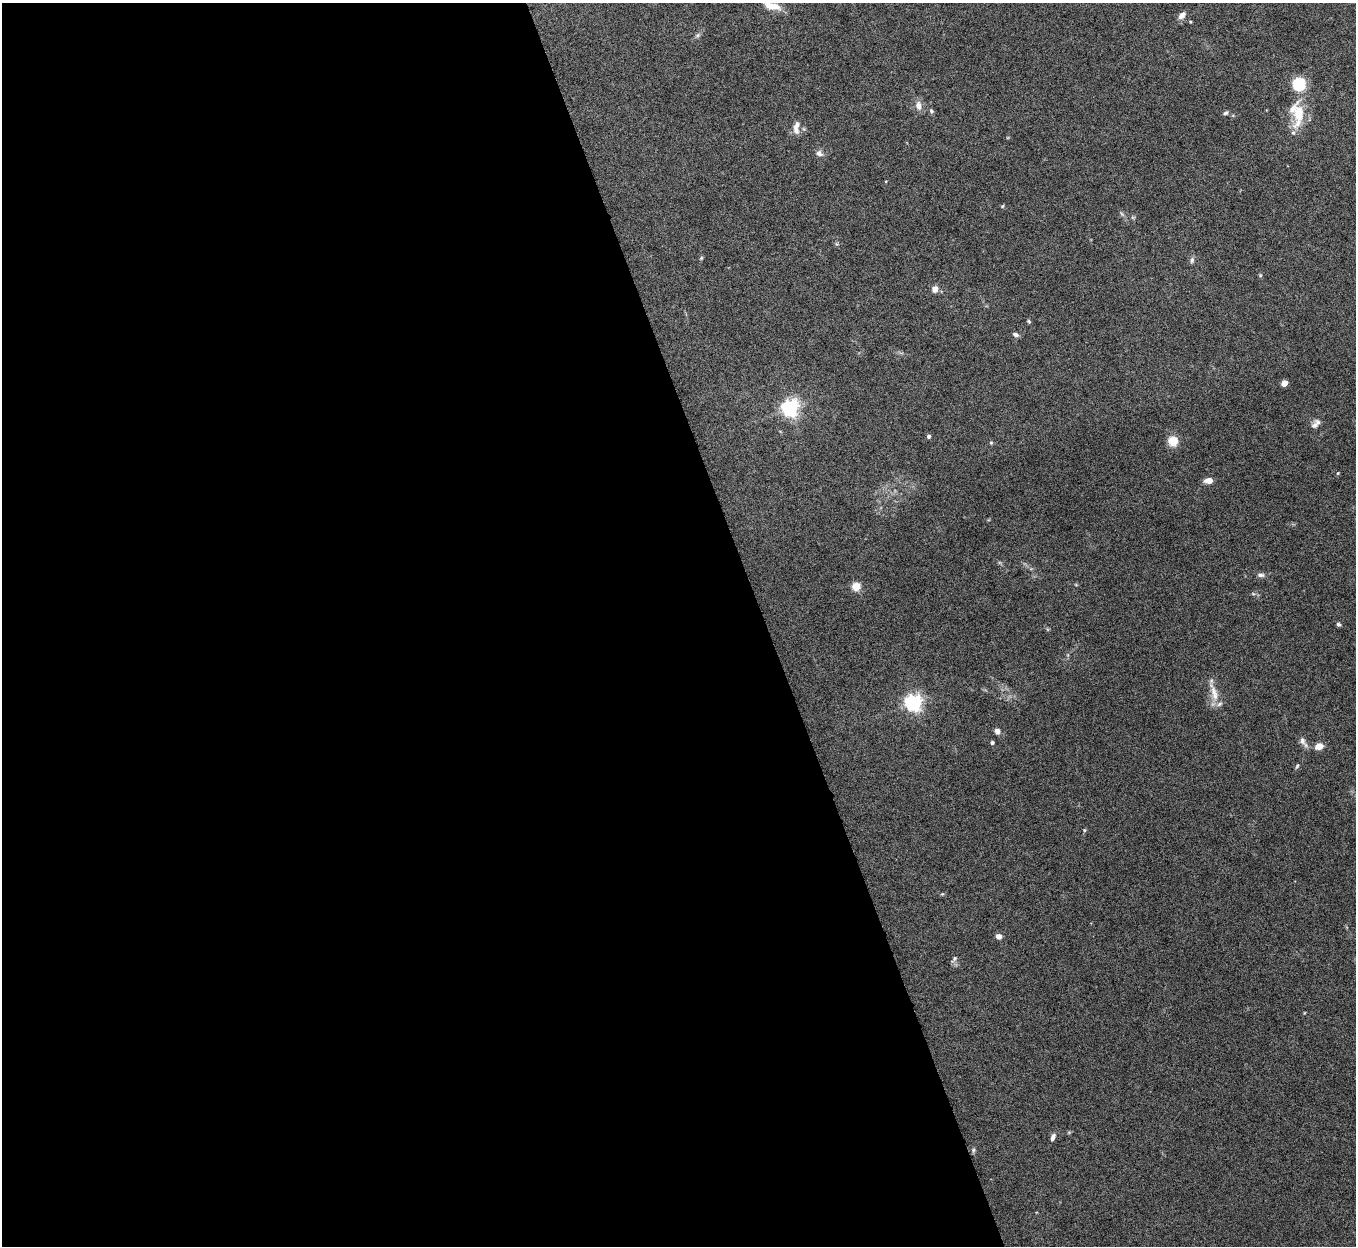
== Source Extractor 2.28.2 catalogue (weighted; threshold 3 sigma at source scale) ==
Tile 9 of 4 x 4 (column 1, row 3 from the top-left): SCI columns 3-1356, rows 1394-2637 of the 5420 x 5404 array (HDU 1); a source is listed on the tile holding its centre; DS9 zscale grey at full resolution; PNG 1358 x 1248 px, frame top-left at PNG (2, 3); no overlay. Shown black and unused: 56% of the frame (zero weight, under 8 of 16 exposures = <1% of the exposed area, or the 3 px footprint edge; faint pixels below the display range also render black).
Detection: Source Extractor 2.28.2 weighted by HDU 2 'WHT'; one run over the whole footprint, this tile lists its part. Background 0.167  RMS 0.005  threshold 0.0204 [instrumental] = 3 sigma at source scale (4.09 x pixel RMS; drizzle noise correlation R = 1.36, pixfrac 0.8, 0.05/0.05 arcsec/px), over >= 5 px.
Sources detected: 46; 5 inside a brighter listed object's ellipse — not listed separately; the other 41 listed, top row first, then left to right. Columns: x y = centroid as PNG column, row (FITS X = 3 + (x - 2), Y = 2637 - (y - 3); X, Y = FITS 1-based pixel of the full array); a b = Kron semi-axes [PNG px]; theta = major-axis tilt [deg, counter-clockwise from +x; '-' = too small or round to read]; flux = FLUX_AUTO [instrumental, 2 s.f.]
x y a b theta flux
774 6 19 9 -13 5.3
1182 15 11 7 47 2.2
698 35 7 5 13 0.9
1299 84 13 12 - 17
918 106 12 8 -75 3.1
931 111 6 5 - 0.87
1226 113 6 5 - 0.93
1299 114 38 14 86 14
796 129 13 7 -67 2.6
819 153 10 7 -27 2
1002 206 5 4 - 0.53
1122 214 7 4 -70 0.74
701 258 6 4 46 0.57
1192 260 9 5 81 1.2
1260 275 5 4 - 0.52
935 289 7 6 - 2.9
1029 321 6 4 -68 0.63
1015 335 8 5 -23 1.4
1284 383 4 4 - 7.7
790 408 6 6 - 200
1314 425 10 7 36 1.8
928 436 4 4 - 1.2
1173 441 8 8 - 8.6
991 443 5 4 - 0.67
1338 473 4 4 - 0.45
1209 481 7 5 2 4.3
1261 575 10 5 -6 1.5
856 586 5 5 - 19
1338 624 5 4 - 0.87
1214 693 24 9 -76 6.2
913 703 6 6 - 180
997 731 7 6 - 2
1302 741 13 7 -60 2.2
992 743 4 4 - 1
1319 746 7 6 - 4.9
1297 766 7 3 55 0.67
1084 830 5 4 - 0.53
999 936 5 5 - 2.7
954 959 11 5 56 1
1053 1137 10 5 66 1.7
973 1150 7 4 89 0.77